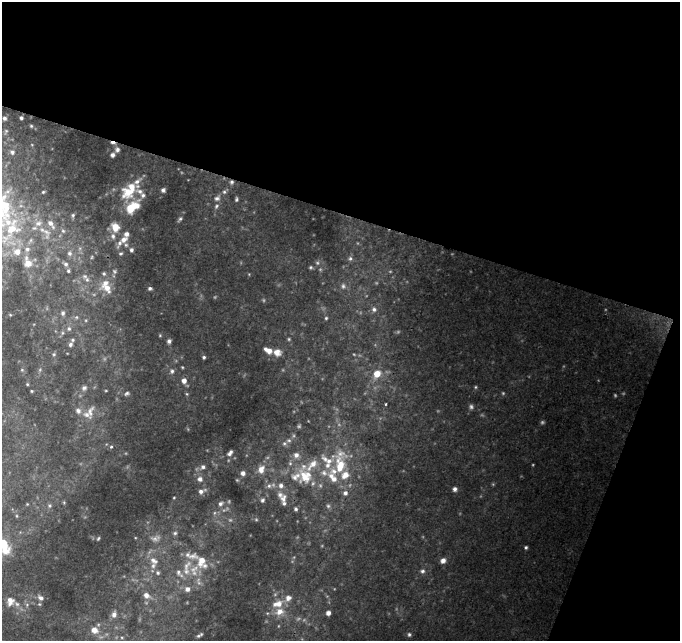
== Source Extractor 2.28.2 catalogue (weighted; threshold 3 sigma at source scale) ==
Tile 2 of 2 x 2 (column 2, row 1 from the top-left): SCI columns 679-1356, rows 697-1335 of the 1356 x 1389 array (HDU 1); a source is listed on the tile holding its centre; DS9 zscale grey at full resolution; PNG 682 x 643 px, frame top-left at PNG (2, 2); no overlay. Shown black and unused: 38% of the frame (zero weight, under 2 of 3 exposures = <1% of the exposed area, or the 3 px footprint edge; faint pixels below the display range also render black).
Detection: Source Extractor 2.28.2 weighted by HDU 2 'WHT'; one run over the whole footprint, this tile lists its part. Background 0.0741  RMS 0.0059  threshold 0.0264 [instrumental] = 3 sigma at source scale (4.5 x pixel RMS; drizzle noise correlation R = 1.50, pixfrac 1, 0.0396/0.0396 arcsec/px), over >= 5 px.
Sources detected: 154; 18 too faint to see at this stretch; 2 cosmic-ray / hot-pixel residue — not listed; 39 inside a brighter listed object's ellipse — not listed separately; the other 95 listed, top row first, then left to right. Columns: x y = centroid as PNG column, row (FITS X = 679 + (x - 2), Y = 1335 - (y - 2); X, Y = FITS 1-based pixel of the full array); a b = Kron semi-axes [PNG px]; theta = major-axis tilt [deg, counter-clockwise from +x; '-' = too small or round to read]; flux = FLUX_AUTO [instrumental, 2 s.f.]
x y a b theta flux
4 118 4 4 - 1.3
21 118 3 3 - 1.1
31 126 5 4 - 0.82
6 131 7 4 60 0.96
117 149 7 7 - 2
12 152 7 6 - 1.8
163 190 5 5 - 1.5
43 192 3 3 - 0.6
128 192 20 18 25 15
224 192 5 5 - 1.3
217 198 9 7 30 2.3
236 199 6 4 88 0.97
216 206 7 5 44 1.4
132 207 17 9 39 16
180 219 7 5 45 1.1
115 227 8 7 - 7.7
12 228 105 37 -4 88
124 239 9 6 36 3.7
131 250 6 5 - 1.5
121 253 5 5 - 0.98
350 258 7 6 - 1.5
66 264 6 6 - 1.4
311 267 5 4 - 0.85
68 271 5 4 - 0.86
114 271 7 6 - 1.4
104 274 5 5 - 1
85 276 8 8 - 2.3
343 286 8 6 -76 1.7
107 288 18 12 -25 8.9
150 288 5 4 - 1.3
374 309 6 6 - 1.7
63 313 7 6 - 1.3
76 317 5 5 - 0.94
326 318 4 4 - 0.75
69 329 7 5 -75 1.4
169 341 6 5 - 1.6
70 344 6 5 - 1.3
268 350 9 5 -28 5.2
277 352 10 8 -14 4.6
54 354 5 4 - 0.8
204 357 4 4 - 1
182 367 4 3 - 0.54
22 370 5 4 - 0.59
172 371 7 6 - 1.7
377 374 8 7 - 7
184 381 5 5 - 3.6
27 384 4 3 - 0.57
475 387 5 4 - 0.74
84 388 8 7 - 1.9
32 391 3 2 - 0.55
127 393 7 5 22 1.3
386 404 3 2 - 0.56
78 411 9 8 - 3.2
90 412 21 10 78 6.7
289 440 7 5 -20 1.4
284 444 7 5 -69 1.4
111 447 4 4 - 1
230 453 7 5 51 2
296 455 8 8 - 3.3
340 465 30 17 -86 24
203 467 6 6 - 1.7
261 469 12 9 71 5.1
243 473 5 5 - 2.6
305 476 22 19 -59 19
200 479 7 7 - 2.7
281 485 8 7 - 2.9
269 486 7 7 - 2.2
455 489 5 5 - 1.9
201 491 11 6 24 2.8
174 498 3 3 - 0.48
283 498 13 9 76 3.9
262 500 6 5 - 1.5
221 504 8 7 - 2.4
49 506 6 6 - 1.1
296 509 5 5 - 1.2
175 533 6 5 - 1.2
98 538 4 3 - 0.64
4 545 16 8 -70 15
526 547 4 4 - 0.99
153 560 13 8 -32 4.3
443 561 6 6 - 2.8
194 570 21 13 66 11
422 571 6 6 - 1.5
158 573 6 6 - 1.4
179 573 15 8 -51 4
146 595 8 6 -33 3.6
41 598 7 5 -35 1.7
10 601 9 7 84 3.8
17 604 6 5 - 1.4
277 604 15 9 14 6.7
328 613 4 4 - 2.8
114 614 7 6 - 2.7
94 630 8 7 - 4.1
409 634 6 5 - 1.1
200 635 6 3 30 1.1
Isophote crosses this tile's border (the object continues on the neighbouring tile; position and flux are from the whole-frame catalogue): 2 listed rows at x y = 12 228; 4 545